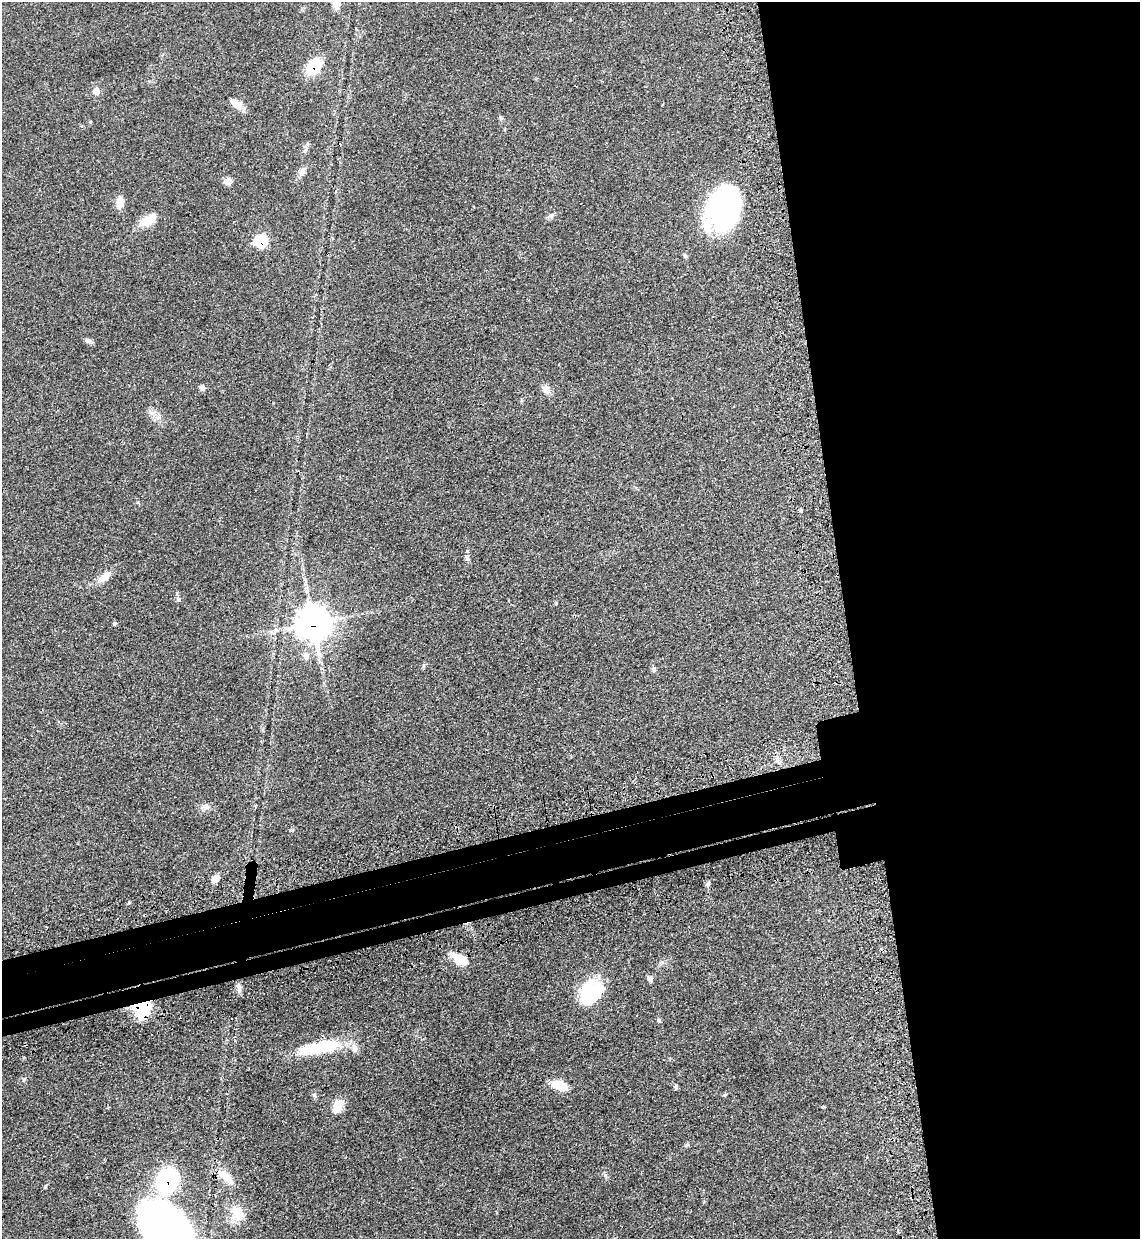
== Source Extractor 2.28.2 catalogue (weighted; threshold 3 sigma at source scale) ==
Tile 8 of 4 x 4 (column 4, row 2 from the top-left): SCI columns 3616-4753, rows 2546-3782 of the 5070 x 5089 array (HDU 1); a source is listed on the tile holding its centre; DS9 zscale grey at full resolution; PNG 1142 x 1241 px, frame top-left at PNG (2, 2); no overlay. Shown black and unused: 31% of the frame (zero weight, under 3 of 4 exposures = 6% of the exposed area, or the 3 px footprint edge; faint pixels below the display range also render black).
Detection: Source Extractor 2.28.2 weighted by HDU 2 'WHT'; one run over the whole footprint, this tile lists its part. Background 0.0412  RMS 0.0064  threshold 0.029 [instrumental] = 3 sigma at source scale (4.5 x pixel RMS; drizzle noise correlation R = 1.50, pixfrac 1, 0.05/0.05 arcsec/px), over >= 5 px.
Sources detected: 41; all 41 listed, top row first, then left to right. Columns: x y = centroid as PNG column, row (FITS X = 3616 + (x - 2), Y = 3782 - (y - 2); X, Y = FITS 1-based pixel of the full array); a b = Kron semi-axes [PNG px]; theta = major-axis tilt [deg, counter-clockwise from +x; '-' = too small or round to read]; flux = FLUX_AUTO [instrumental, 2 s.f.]
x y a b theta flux
314 66 16 11 50 25
96 91 7 7 - 4.8
236 104 16 9 -38 6.1
302 172 12 7 65 2.9
228 181 6 5 - 8.1
120 202 12 8 79 6.5
724 207 43 31 69 110
551 216 6 6 - 1.5
148 220 20 10 28 11
261 241 7 7 - 42
88 340 10 6 -17 1.8
202 387 7 7 - 1.7
546 389 11 9 -51 4.1
467 557 9 6 90 1.8
104 577 20 9 35 6.6
178 599 8 4 -54 1.1
115 623 6 4 41 0.77
313 623 11 11 - 930
306 656 10 8 -70 3.7
653 669 7 5 -69 1.3
206 807 12 8 20 3.1
215 879 9 6 40 5.2
708 884 7 4 72 1.2
460 959 19 9 -27 14
650 979 8 6 86 2.1
239 988 13 6 -81 2.3
592 992 26 20 54 41
142 1009 18 16 78 29
659 1020 5 4 - 0.9
321 1047 57 14 10 35
560 1086 16 9 -19 14
676 1086 7 3 -89 0.92
314 1095 6 5 - 1.2
724 1095 6 4 36 0.75
337 1107 20 12 67 7.1
687 1145 7 4 19 1
225 1176 27 11 -44 10
167 1180 17 14 60 98
45 1186 6 3 81 0.67
238 1213 22 17 -59 12
167 1228 62 39 -44 270
Overlapping masked pixels (flux is a lower limit): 5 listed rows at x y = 314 66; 261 241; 313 623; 142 1009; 167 1180
Isophote crosses this tile's border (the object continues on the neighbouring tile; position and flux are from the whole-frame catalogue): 1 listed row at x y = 167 1228
Unlisted compact peaks at least as high as the median listed source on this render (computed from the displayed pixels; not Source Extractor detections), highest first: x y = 605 1175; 24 1079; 129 902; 500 117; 823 1107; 556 603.